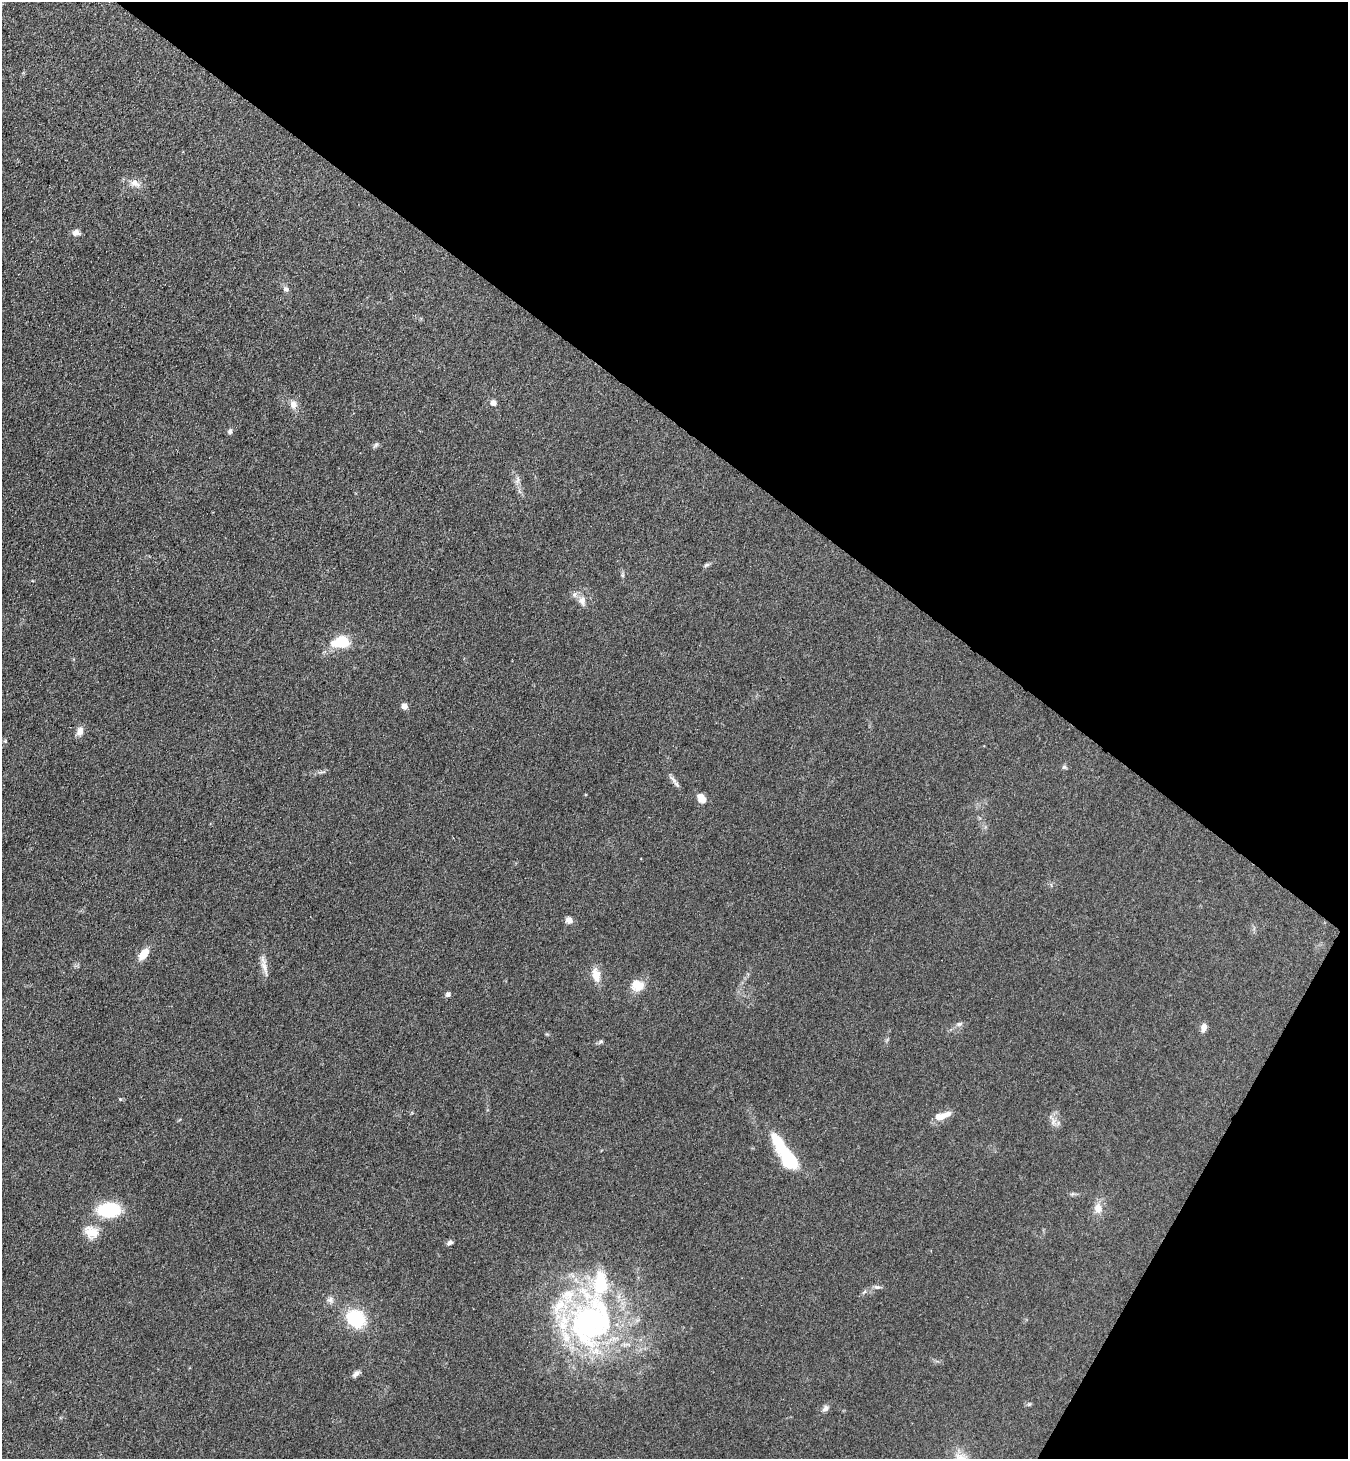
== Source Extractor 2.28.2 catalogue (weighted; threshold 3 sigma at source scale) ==
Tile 8 of 4 x 4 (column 4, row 2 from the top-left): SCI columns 4236-5581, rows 2949-4405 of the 5919 x 5897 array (HDU 1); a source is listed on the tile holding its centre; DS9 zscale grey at full resolution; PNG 1350 x 1461 px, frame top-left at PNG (2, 2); no overlay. Shown black and unused: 33% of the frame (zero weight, under 3 of 4 exposures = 5% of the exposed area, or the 3 px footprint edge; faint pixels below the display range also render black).
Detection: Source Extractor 2.28.2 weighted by HDU 2 'WHT'; one run over the whole footprint, this tile lists its part. Background 0.141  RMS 0.0079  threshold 0.0354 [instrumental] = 3 sigma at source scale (4.5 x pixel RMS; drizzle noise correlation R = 1.50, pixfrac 1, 0.05/0.05 arcsec/px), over >= 5 px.
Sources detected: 46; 6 inside a brighter listed object's ellipse — not listed separately; the other 40 listed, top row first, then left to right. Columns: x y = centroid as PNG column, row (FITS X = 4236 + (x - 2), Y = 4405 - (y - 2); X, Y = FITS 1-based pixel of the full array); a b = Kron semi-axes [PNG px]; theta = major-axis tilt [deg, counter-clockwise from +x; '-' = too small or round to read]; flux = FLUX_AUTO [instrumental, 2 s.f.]
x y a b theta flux
135 183 16 8 -18 6.2
76 233 10 7 -4 3.7
286 289 8 7 - 2.6
493 403 7 6 - 3.6
293 405 11 10 - 5
230 431 8 6 73 2.1
376 445 9 5 43 1.7
517 480 12 5 73 2.9
706 565 9 4 27 1.6
582 600 12 10 -89 5.7
341 642 20 12 10 25
404 706 5 5 - 7.4
80 731 12 8 76 4.9
1064 767 7 5 -15 1.6
674 780 14 6 -51 3.3
701 798 11 8 -51 8.3
569 920 9 8 - 3.9
144 954 13 8 52 11
264 965 31 6 -78 6.5
596 975 19 10 -77 9.8
638 985 15 14 - 12
448 994 6 6 - 2
959 1024 10 6 15 2.4
1204 1027 9 6 77 4.4
601 1041 7 5 44 1.5
945 1115 18 8 26 7.6
1052 1120 19 6 -72 4.4
779 1143 33 13 -58 28
789 1161 20 15 -44 30
1098 1208 13 11 -71 7.5
109 1210 18 12 4 55
91 1232 20 15 -34 12
450 1242 7 5 29 2.4
877 1287 9 5 -10 2.1
864 1292 7 4 44 1.5
330 1300 9 8 - 3.2
356 1319 19 15 -40 45
591 1322 77 57 78 220
356 1374 11 6 45 2.9
825 1408 10 7 45 3
Unlisted compact peaks at least as high as the median listed source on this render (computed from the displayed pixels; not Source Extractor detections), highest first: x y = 120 1099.